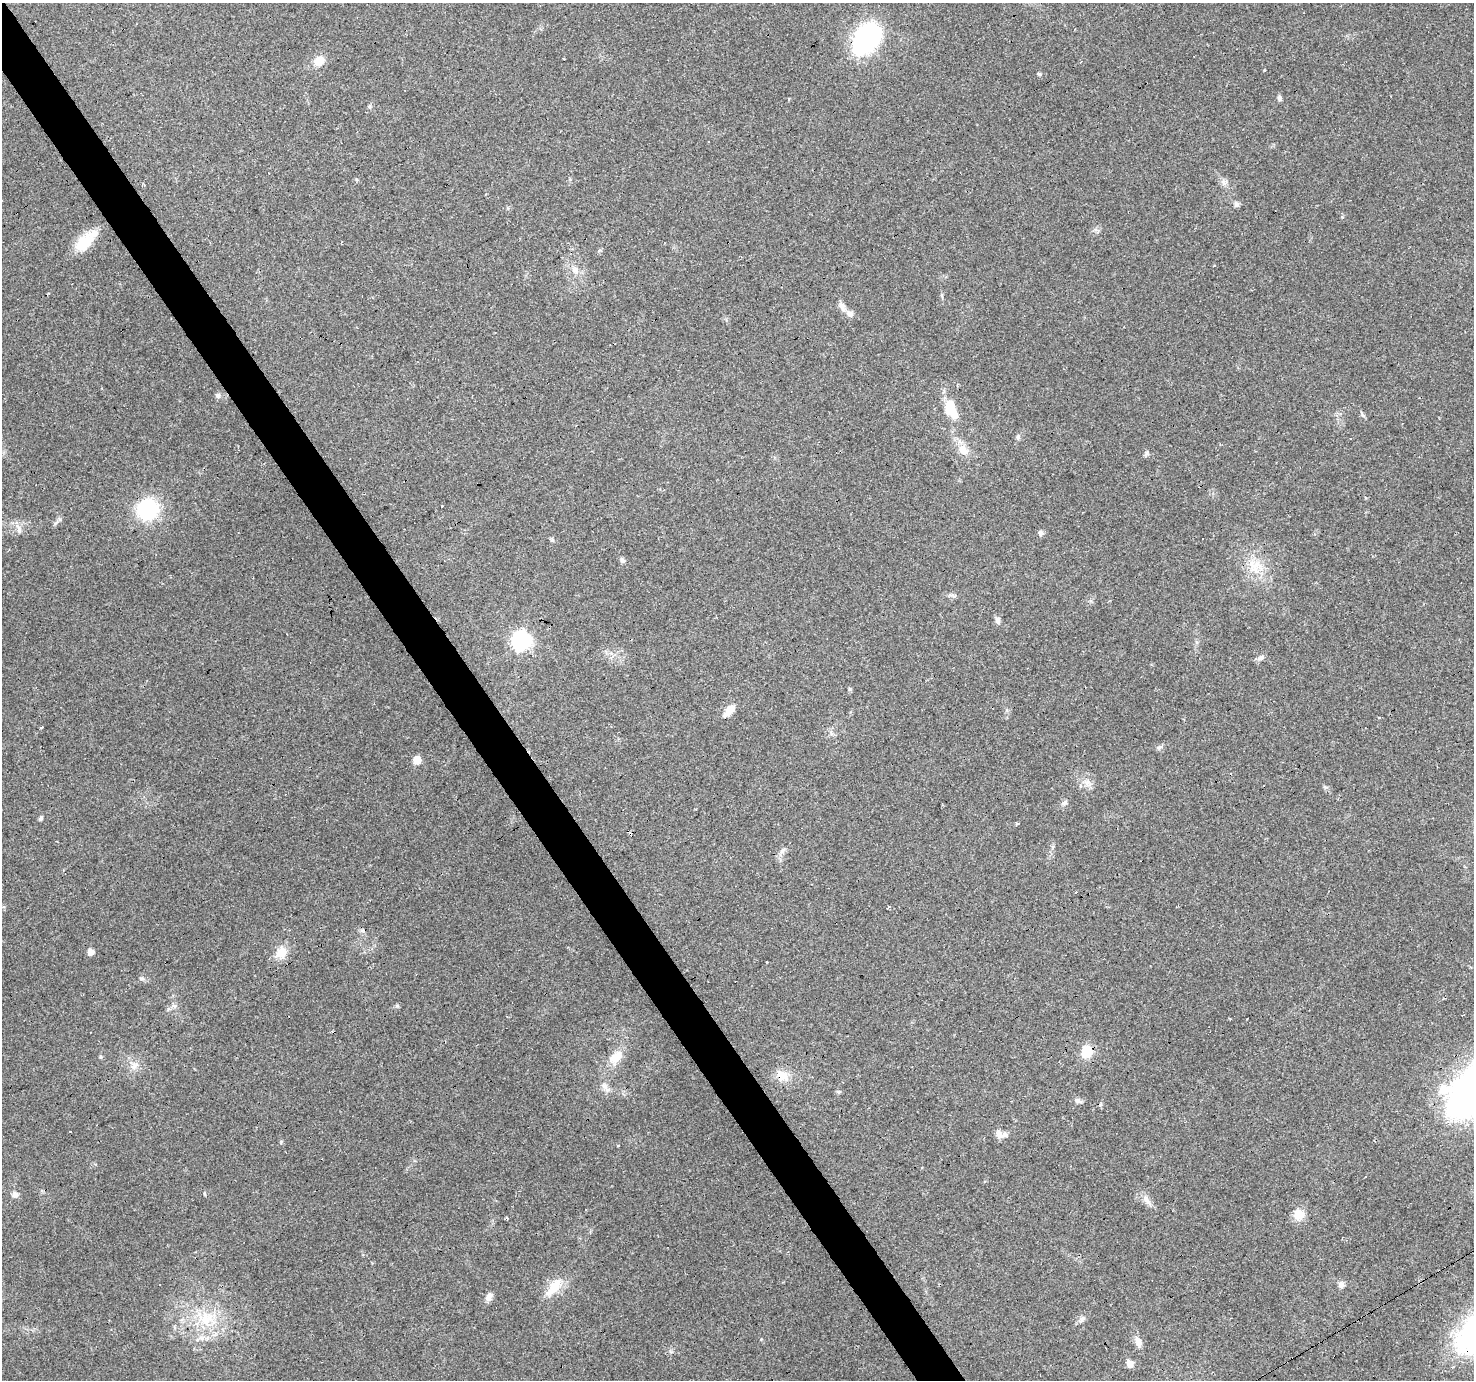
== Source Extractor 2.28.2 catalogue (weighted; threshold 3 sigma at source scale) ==
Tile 11 of 4 x 4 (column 3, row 3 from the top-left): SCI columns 2947-4418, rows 1556-2933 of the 5891 x 5804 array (HDU 1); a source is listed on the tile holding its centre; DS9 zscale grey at full resolution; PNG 1476 x 1382 px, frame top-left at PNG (2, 3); no overlay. Shown black and unused: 3% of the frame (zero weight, under 2 of 3 exposures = <1% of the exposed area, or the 3 px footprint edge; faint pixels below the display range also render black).
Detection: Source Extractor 2.28.2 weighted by HDU 2 'WHT'; one run over the whole footprint, this tile lists its part. Background 0.0956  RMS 0.0068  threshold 0.0306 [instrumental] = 3 sigma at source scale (4.5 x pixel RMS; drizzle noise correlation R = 1.50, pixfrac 1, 0.0396/0.0396 arcsec/px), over >= 5 px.
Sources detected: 78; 1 inside a brighter object's white glare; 8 cosmic-ray / hot-pixel residue — not listed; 2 inside a brighter listed object's ellipse — not listed separately; the other 67 listed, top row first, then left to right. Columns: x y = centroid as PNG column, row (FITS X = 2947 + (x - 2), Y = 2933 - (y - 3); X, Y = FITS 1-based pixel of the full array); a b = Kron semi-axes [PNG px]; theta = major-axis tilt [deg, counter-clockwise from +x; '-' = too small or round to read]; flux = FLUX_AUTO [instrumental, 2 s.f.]
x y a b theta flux
866 39 30 21 54 110
319 61 12 10 47 8.6
1039 74 7 3 -36 0.8
1279 98 7 5 -81 1.6
789 100 3 3 - 3.6
370 106 6 4 71 1
709 142 3 2 - 0.86
1224 183 10 8 15 2.8
1236 204 7 6 - 2
85 242 27 16 40 17
575 270 10 8 -26 4
842 306 16 7 -65 3.6
218 396 7 6 - 2
950 407 16 10 -84 17
1018 437 7 5 74 1.5
1350 438 3 3 - 36
963 450 15 11 -50 8
1146 453 7 6 - 1.4
442 506 3 3 - 4.1
147 509 16 16 - 63
19 529 15 6 -72 3.1
1041 534 9 3 31 1.3
552 540 5 5 - 1.1
622 560 8 5 -30 1.5
1256 566 21 14 67 14
953 596 10 3 -21 1.3
998 620 10 6 -84 2.3
521 641 8 7 - 250
1260 658 10 6 24 2.3
849 689 6 4 -90 0.95
729 710 18 9 47 6.6
1379 718 4 2 - 0.81
41 727 4 3 - 3.9
1160 747 8 5 26 1.7
417 760 6 6 - 9.8
1088 782 11 5 -45 2.8
1064 803 8 5 45 1.5
41 818 6 5 - 1.2
1017 823 5 3 - 0.73
782 851 11 5 45 2.4
888 907 4 2 - 1.2
91 952 5 5 - 5
282 952 18 14 77 9.2
142 978 7 4 -15 1.3
174 1006 6 6 - 1.8
1087 1051 7 6 - 47
615 1058 22 13 36 11
134 1066 13 8 49 4.2
782 1075 19 12 -47 9.2
605 1086 10 8 -59 3.7
1078 1101 10 6 -20 2
70 1132 3 3 - 1.8
1001 1134 16 9 -10 4.6
618 1145 3 3 - 1.3
204 1193 6 3 -71 0.68
15 1194 9 8 - 2.6
1147 1200 19 7 -59 4.6
1299 1214 11 10 - 11
507 1218 4 3 - 0.84
1341 1285 9 8 - 2.5
554 1288 34 12 50 13
489 1296 12 7 49 3.1
206 1319 22 21 - 27
1082 1320 10 5 39 2.3
1471 1337 55 31 70 130
1138 1341 14 7 -72 5.2
1130 1363 9 7 -61 4.1
Overlapping masked pixels (flux is a lower limit): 3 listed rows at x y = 147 509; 782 1075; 1471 1337
Isophote crosses this tile's border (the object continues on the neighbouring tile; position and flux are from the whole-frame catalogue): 1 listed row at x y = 1471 1337
Unlisted compact peaks at least as high as the median listed source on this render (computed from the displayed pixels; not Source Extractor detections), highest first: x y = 397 1006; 60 519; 1264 70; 281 1142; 1342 217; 1362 415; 671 1352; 101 1057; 1325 787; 839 1092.